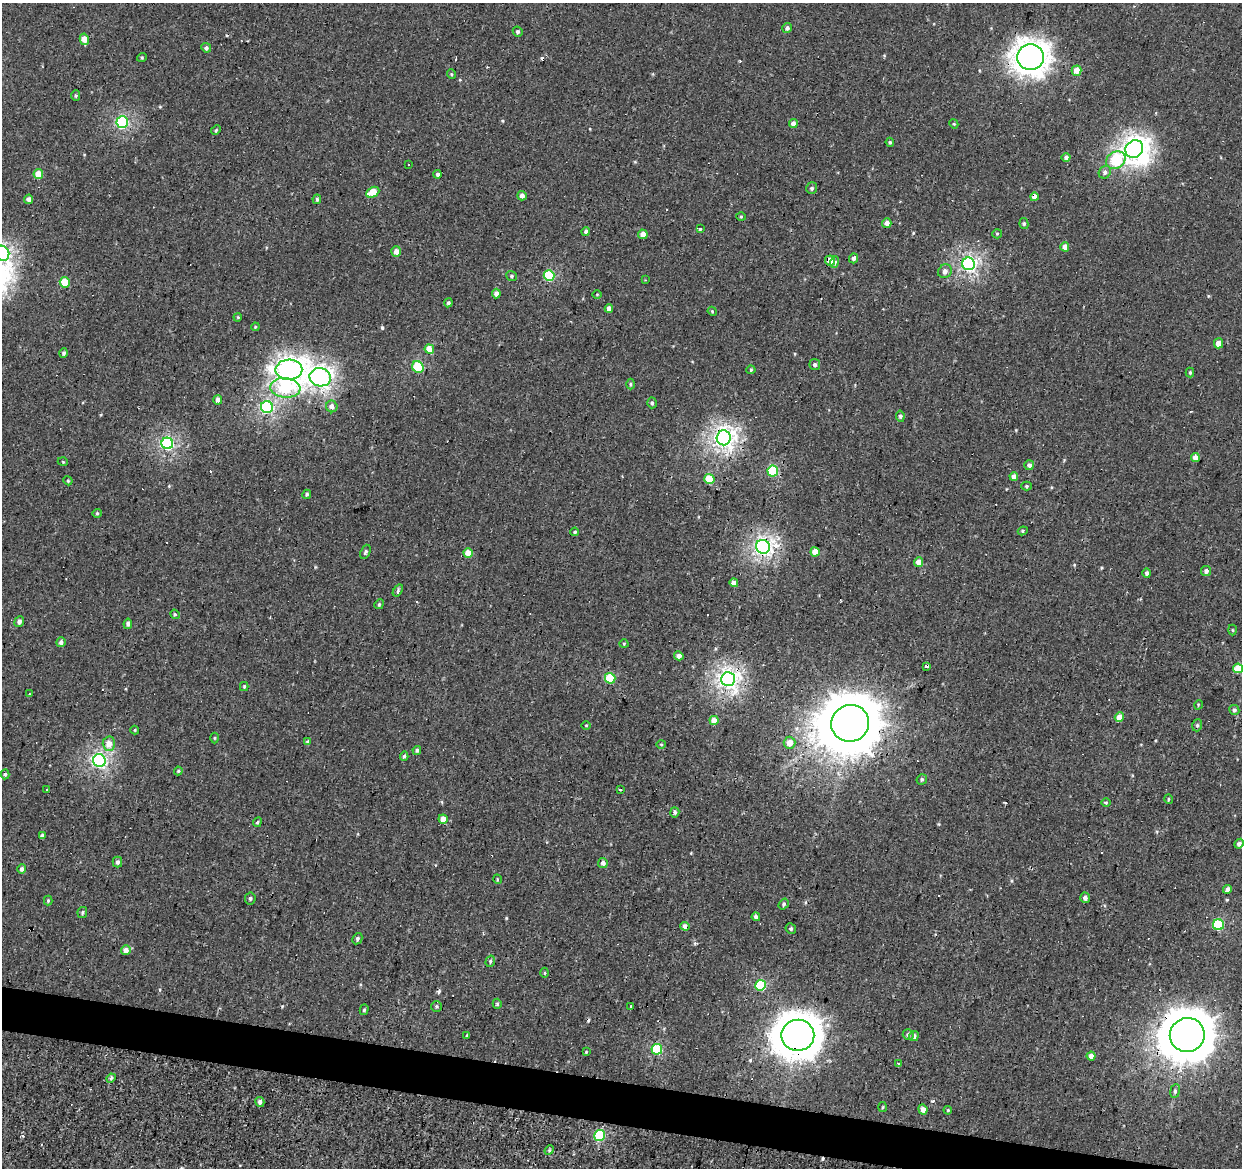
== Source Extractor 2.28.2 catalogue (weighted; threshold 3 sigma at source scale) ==
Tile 6 of 4 x 4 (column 2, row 2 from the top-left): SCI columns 1245-2484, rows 2613-3778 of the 4965 x 5165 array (HDU 1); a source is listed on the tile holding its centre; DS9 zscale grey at full resolution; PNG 1244 x 1170 px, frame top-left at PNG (2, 3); each listed source drawn as its Kron ellipse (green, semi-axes under 4 px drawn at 4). Shown black and unused: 3% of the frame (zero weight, under 2 of 3 exposures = <1% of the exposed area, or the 3 px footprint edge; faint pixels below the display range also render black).
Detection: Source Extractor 2.28.2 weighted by HDU 2 'WHT'; one run over the whole footprint, this tile lists its part. Background 6.68e-04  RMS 0.0053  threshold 0.0239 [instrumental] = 3 sigma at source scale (4.5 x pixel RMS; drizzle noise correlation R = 1.50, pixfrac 1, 0.0396/0.0396 arcsec/px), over >= 5 px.
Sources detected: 188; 1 inside a brighter object's white glare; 13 cosmic-ray / hot-pixel residue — neither listed nor drawn; the other 174 listed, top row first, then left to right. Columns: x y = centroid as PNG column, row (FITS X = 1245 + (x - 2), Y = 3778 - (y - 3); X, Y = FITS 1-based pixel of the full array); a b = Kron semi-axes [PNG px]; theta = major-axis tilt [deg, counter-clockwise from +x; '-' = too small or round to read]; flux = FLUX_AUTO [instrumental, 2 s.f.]
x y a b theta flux
787 28 5 5 - 1.5
518 32 5 4 - 0.92
84 39 6 4 -78 5.4
206 48 5 4 - 1.3
142 57 5 3 - 0.51
1030 57 13 13 - 500
1077 71 5 5 - 6
451 74 5 3 - 0.5
76 96 5 4 - 0.76
122 122 6 5 - 66
793 124 4 4 - 2.5
954 124 5 3 - 0.53
216 130 5 3 - 0.65
890 142 4 4 - 0.63
1134 149 9 8 - 270
1066 157 4 4 - 1.6
1116 160 10 8 34 27
409 165 3 2 - 0.77
1105 172 6 6 - 1.5
38 174 5 5 - 9.5
438 174 4 4 - 1.1
812 188 6 5 - 0.91
373 192 7 5 27 10
522 196 4 4 - 2.5
1034 197 4 4 - 3.1
29 199 4 4 - 2.4
317 199 5 4 - 0.82
741 216 5 3 - 0.5
887 223 5 4 - 2.9
1024 224 5 4 - 0.8
700 229 3 3 - 3
586 232 4 4 - 1.5
643 234 5 4 - 3.6
997 234 5 4 - 0.6
1065 247 4 4 - 3.4
396 252 5 5 - 3.9
2 253 8 7 - 120
854 258 5 4 - 1.5
830 260 5 5 - 5.6
835 262 6 3 72 0.96
968 264 6 6 - 120
945 271 7 6 - 2.4
512 276 5 5 - 0.92
549 276 5 5 - 34
645 280 3 3 - 0.34
65 282 5 5 - 15
496 294 5 4 - 2.2
597 294 5 3 - 0.45
448 303 4 4 - 1
609 309 4 4 - 2.9
712 311 5 3 - 0.55
238 317 4 3 - 0.45
255 327 4 3 - 0.44
1218 343 5 4 - 4.5
429 349 5 4 - 6.8
64 353 5 4 - 1.1
815 365 5 5 - 1
418 367 6 5 - 32
289 370 13 10 1 290
751 370 4 4 - 0.74
1190 372 5 4 - 0.67
320 377 10 9 - 200
630 384 5 3 - 0.66
285 388 15 9 -5 37
218 400 4 4 - 2.4
652 403 5 4 - 0.99
332 406 6 5 - 2.6
267 407 6 6 - 75
900 416 6 4 -81 1.1
724 438 7 7 - 200
167 443 6 6 - 80
1195 458 4 4 - 3.6
63 462 5 3 - 0.44
1029 465 5 5 - 1.8
773 471 5 5 - 30
1014 477 4 4 - 2.6
709 479 5 5 - 15
68 481 5 3 - 0.48
1027 486 5 4 - 0.66
307 494 5 4 - 0.79
97 513 4 4 - 0.61
1023 531 5 4 - 0.79
575 532 4 3 - 0.63
763 547 7 6 - 140
365 552 7 4 67 0.92
815 552 4 4 - 5.5
468 553 4 4 - 6.6
919 562 5 4 - 4.8
1206 571 5 5 - 1.8
1147 573 5 4 - 1.2
734 583 4 4 - 2.7
398 590 6 4 55 0.9
379 604 5 4 - 0.68
175 614 5 4 - 0.62
19 621 5 5 - 1.6
128 624 5 4 - 1.5
1232 630 5 3 - 0.49
61 642 5 4 - 1.6
624 644 4 4 - 0.54
679 656 5 4 - 2.6
927 666 3 3 - 7.1
1238 668 5 5 - 12
610 678 5 5 - 22
728 679 7 7 - 190
244 686 4 4 - 0.57
29 694 3 2 - 0.52
1198 705 5 3 - 0.45
1234 710 5 5 - 1.3
1119 717 5 4 - 5.1
714 720 4 4 - 4.7
850 723 19 18 - 3500
586 725 4 3 - 0.41
1197 725 6 5 - 0.89
135 730 4 4 - 0.5
215 738 5 3 - 0.47
308 742 4 3 - 1.8
789 743 6 6 - 4.3
109 744 7 6 - 5.2
661 744 5 3 - 0.5
417 750 4 4 - 1
404 756 5 4 - 0.85
99 761 6 6 - 110
178 771 4 4 - 0.56
5 774 5 4 - 0.76
922 779 5 5 - 0.96
621 789 3 3 - 1.6
46 790 3 2 - 0.67
1168 799 5 3 - 0.42
1106 802 5 3 - 0.55
675 812 5 4 - 0.96
443 819 5 4 - 5.1
257 822 5 3 - 0.67
42 836 4 4 - 1.3
1239 844 5 4 - 1.8
117 862 5 5 - 1.4
603 863 5 5 - 1.9
22 869 4 4 - 1.7
497 879 5 3 - 0.46
1227 889 4 4 - 3
250 898 6 5 - 0.96
1085 898 5 5 - 2.1
48 901 5 4 - 0.65
784 904 6 4 53 1
82 912 6 5 - 0.82
756 917 4 4 - 2.1
1218 925 5 5 - 32
685 926 5 4 - 3.7
791 929 5 5 - 0.9
357 939 6 4 60 1.1
126 950 5 4 - 3.4
490 961 6 4 72 0.88
545 973 5 3 - 0.52
760 985 5 5 - 29
497 1004 5 4 - 0.68
631 1006 3 2 - 0.5
437 1007 5 5 - 0.9
364 1010 5 4 - 0.81
798 1035 16 15 - 1200
908 1035 5 5 - 1.4
1187 1035 17 17 - 2000
467 1036 3 3 - 0.75
914 1036 5 4 - 1.9
657 1049 5 5 - 37
586 1052 4 4 - 0.46
1091 1056 4 4 - 3.3
899 1063 4 3 - 0.93
111 1078 5 4 - 0.98
1175 1091 7 4 83 1.3
260 1102 5 4 - 1.7
883 1107 5 3 - 0.5
923 1109 5 4 - 4
948 1110 4 3 - 0.46
600 1136 5 5 - 35
549 1150 5 4 - 0.61
Overlapping masked pixels (flux is a lower limit): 10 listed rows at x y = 1030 57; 1034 197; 724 438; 763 547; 927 666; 728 679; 850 723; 685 926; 798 1035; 1187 1035
Isophote crosses this tile's border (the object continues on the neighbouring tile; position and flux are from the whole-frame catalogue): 1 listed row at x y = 2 253